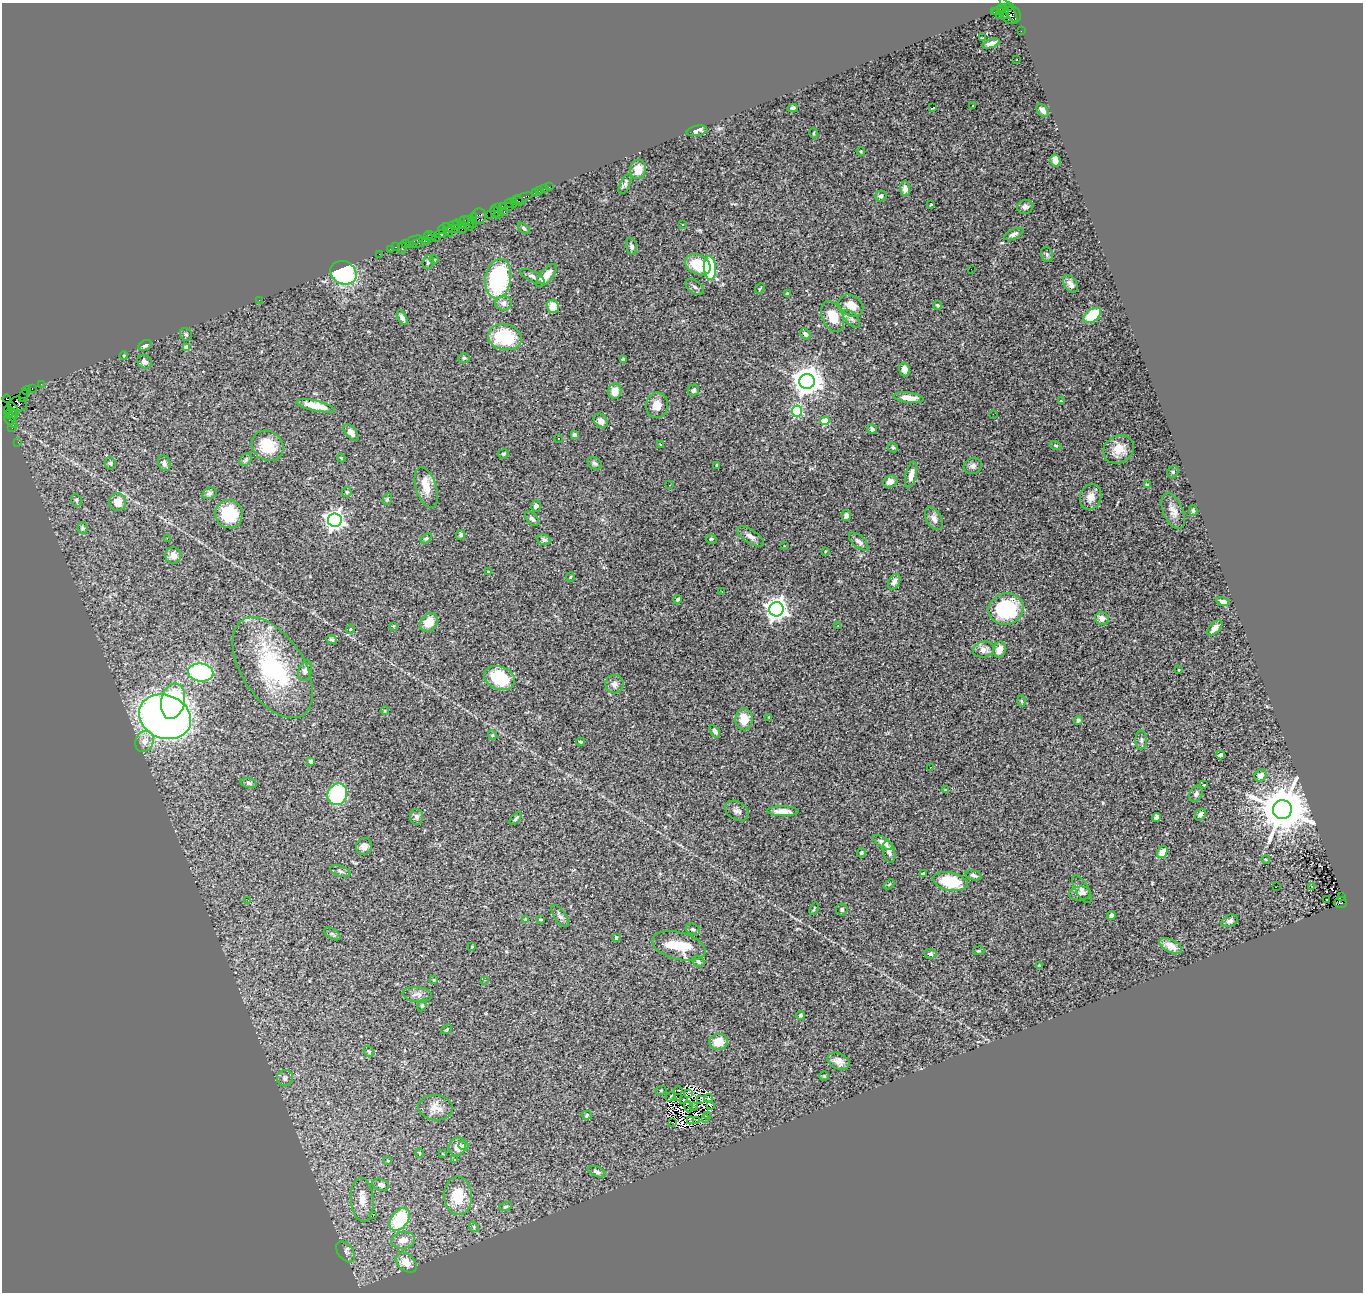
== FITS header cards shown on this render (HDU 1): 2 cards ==
NAXIS1  =                 1361
NAXIS2  =                 1290

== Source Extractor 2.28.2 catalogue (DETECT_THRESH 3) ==
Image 1361 x 1290 px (HDU 1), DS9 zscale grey, 1 PNG px = 1 image px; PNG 1365 x 1294 px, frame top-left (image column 1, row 1290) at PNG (2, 3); each listed source drawn as its Kron ellipse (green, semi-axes under 4 px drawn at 4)
Background 4.16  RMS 0.086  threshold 0.259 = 3 sigma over >= 5 px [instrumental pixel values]
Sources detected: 309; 3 with non-positive FLUX_AUTO (blend fragments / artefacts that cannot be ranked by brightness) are neither listed nor drawn; the other 306 listed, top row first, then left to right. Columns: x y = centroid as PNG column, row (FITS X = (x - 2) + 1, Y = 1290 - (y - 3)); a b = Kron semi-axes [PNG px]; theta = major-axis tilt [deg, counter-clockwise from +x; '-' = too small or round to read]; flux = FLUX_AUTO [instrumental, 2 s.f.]
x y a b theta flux
1009 7 4 3 - 230
999 10 8 3 31 350
1009 10 14 4 -56 1300
994 12 3 2 - 1200
1004 12 7 4 -74 1700
999 15 2 2 - 70
1012 15 9 9 - 2900
1021 31 2 2 - 63
982 38 3 2 - 8.3
991 43 9 4 19 30
1017 60 3 2 - 6.6
972 105 3 2 - 7.8
793 108 5 3 - 10
933 108 3 2 - 8.6
1043 110 7 5 -48 25
697 131 10 5 10 27
814 133 5 3 - 6.3
861 151 4 3 - 6.4
1055 160 6 5 - 38
638 169 9 8 - 79
625 184 11 5 64 18
549 187 2 2 - 42
545 189 3 2 - 170
905 189 7 5 -89 30
539 191 3 2 - 160
535 193 4 3 - 410
881 196 6 5 - 16
521 198 11 3 20 890
513 201 3 3 - 250
518 201 6 2 -27 570
511 203 6 2 -21 630
931 205 3 2 - 4.5
502 206 3 2 - 270
509 206 3 2 - 310
1025 207 8 7 - 17
497 208 3 2 - 230
495 211 6 3 -73 430
504 211 3 2 - 300
490 214 2 2 - 230
498 215 2 2 - 360
479 216 8 7 - 1100
473 217 4 2 - 170
464 221 6 3 23 910
472 222 6 3 -70 620
469 223 7 3 -71 1400
458 224 5 3 - 770
682 224 3 3 - 17
454 225 5 4 - 610
463 225 2 2 - 220
524 228 7 4 -39 10
453 229 6 3 -2 890
462 229 2 2 - 170
442 230 4 3 - 230
448 230 7 3 -61 740
441 234 5 2 - 240
1014 234 10 4 25 21
432 235 3 2 - 140
428 236 5 3 - 330
436 237 2 2 - 370
414 241 9 3 20 780
426 241 3 2 - 180
419 243 11 3 14 120
406 244 4 2 - 320
631 246 8 5 -75 22
396 247 3 2 - 190
402 248 6 2 -90 960
390 249 2 2 - 160
379 254 2 2 - 90
1047 254 8 6 -70 13
434 259 4 3 - 5.4
428 262 7 5 70 14
698 265 13 9 -28 180
710 268 12 6 -86 350
971 269 3 2 - 5.4
344 273 13 11 -26 790
532 276 13 5 -27 25
546 276 14 6 50 80
498 279 20 12 81 760
1070 284 10 6 -56 29
695 287 10 6 -36 20
760 289 6 2 49 5.1
787 293 4 3 - 5.9
259 300 2 2 - 41
503 303 8 7 - 33
938 305 4 4 - 11
553 306 7 6 - 86
851 306 13 10 -33 69
1092 315 10 6 36 230
833 317 16 10 -65 130
402 318 8 4 -61 27
851 319 11 5 -48 20
186 334 6 6 - 11
805 334 6 4 -47 14
505 337 17 12 -13 340
145 345 7 5 26 18
187 347 4 4 - 49
124 356 4 3 - 5.5
464 358 5 5 - 11
623 359 4 3 - 8.1
144 362 7 6 - 31
904 369 7 5 -73 38
807 381 7 7 - 8300
41 384 2 2 - 100
32 389 3 2 - 140
26 390 4 3 - 500
693 390 6 5 - 12
615 391 8 6 72 71
23 396 6 2 72 250
909 398 15 5 -7 58
7 399 4 3 - 110
1061 401 3 3 - 5.2
18 404 9 7 -13 2400
657 405 13 11 81 63
316 406 19 5 -12 110
13 409 8 3 -56 1700
8 410 5 2 - 190
797 411 5 5 - 510
9 414 5 3 - 600
993 414 2 2 - 13
13 415 6 4 88 510
11 421 8 2 -45 630
601 421 8 6 -49 31
825 421 4 4 - 200
12 428 2 2 - 120
872 429 5 4 - 9.8
351 433 10 5 -52 30
574 435 4 4 - 19
558 438 3 2 - 13
18 442 2 2 - 75
660 444 3 2 - 4.7
1056 445 6 4 -18 8.3
268 446 16 14 -36 170
893 447 5 4 - 8.7
1119 449 16 13 35 100
503 454 5 4 - 6.8
341 458 4 4 - 6.3
246 460 7 5 52 11
110 463 6 5 - 11
164 463 8 6 -68 23
595 463 8 5 -31 13
717 466 4 3 - 6.7
973 466 9 8 - 22
1173 472 6 5 - 8.9
911 475 13 5 79 43
890 482 7 6 - 40
670 485 3 2 - 5.6
1147 485 4 3 - 10
426 487 21 10 -73 86
347 492 5 5 - 7.5
209 493 7 5 28 17
1091 497 13 10 73 51
387 499 6 4 70 8.1
76 500 6 5 - 10
118 502 9 8 - 64
536 506 5 5 - 26
1193 510 5 4 - 8.7
1173 511 19 9 -66 48
229 514 14 13 - 230
846 516 5 5 - 18
532 519 9 5 -50 18
934 519 12 7 -61 32
335 520 7 6 - 3200
83 528 6 5 - 11
461 535 5 4 - 12
750 536 15 6 -33 32
167 538 2 2 - 150
426 538 6 4 36 8.8
711 539 5 4 - 7.9
544 540 7 5 -18 17
859 541 12 6 -41 23
784 546 3 2 - 3.8
825 551 3 2 - 4.8
173 555 8 8 - 33
488 572 4 4 - 7.2
570 577 5 3 - 5.2
894 582 8 5 64 27
722 592 2 2 - 3.5
678 599 4 3 - 12
1223 601 7 4 -12 26
776 609 7 7 - 4100
1006 609 18 15 17 450
1102 618 7 6 - 35
429 622 10 8 50 88
838 625 2 2 - 4.3
393 626 3 2 - 5.3
1215 628 9 5 44 34
350 629 4 4 - 6
332 639 5 4 - 11
984 649 11 7 15 40
999 650 8 6 76 47
273 668 56 31 -57 670
305 670 10 6 73 20
1179 670 3 2 - 3.5
201 673 13 9 -6 650
500 678 16 11 -19 320
614 684 9 9 - 33
173 701 18 11 77 430
1022 701 5 3 - 6.7
385 711 4 3 - 6.3
165 717 26 21 -23 4000
769 717 2 2 - 4.2
744 719 11 8 -89 100
1078 720 4 4 - 12
715 731 7 4 -55 23
492 735 5 4 - 6.3
1141 740 9 6 90 17
144 741 11 9 64 45
581 742 4 3 - 6.7
1220 755 4 4 - 20
310 761 4 3 - 12
930 767 3 2 - 11
1260 775 6 5 - 36
249 783 8 4 -13 11
1204 785 3 2 - 4.8
946 790 4 3 - 7.2
337 794 11 9 63 630
1196 794 9 6 64 16
1282 810 9 9 - 30000
737 811 12 9 -30 26
783 811 16 5 -1 50
1200 814 6 5 - 20
417 817 8 6 -86 20
1156 817 4 4 - 17
516 819 7 3 48 14
883 842 11 5 -32 45
364 846 8 8 - 33
889 852 11 6 -77 29
1162 852 6 5 - 60
861 853 5 4 - 8.9
1266 860 4 3 - 4.7
340 871 10 5 -17 16
923 874 4 3 - 23
973 875 8 4 -14 14
950 882 18 9 -12 250
889 884 6 3 38 6.2
1312 886 3 3 - 18
1276 887 2 2 - 10
1082 889 16 6 -61 27
1080 893 10 7 6 21
1342 896 4 2 - 750
248 900 2 2 - 14
1327 900 3 2 - 25
1341 902 6 5 - 2000
814 909 6 3 68 6.1
842 909 6 6 - 12
1111 915 4 4 - 20
560 916 13 5 -55 21
540 919 3 2 - 6
526 920 4 4 - 34
1230 921 9 6 25 20
693 929 7 5 -21 16
332 934 9 5 -33 12
616 938 4 3 - 9
679 946 27 13 -14 200
1171 946 12 6 -27 59
472 947 4 3 - 5.1
979 951 6 3 8 6.4
930 954 6 5 - 13
698 962 6 5 - 17
1039 966 4 3 - 24
434 980 4 3 - 5.2
485 980 3 3 - 4.5
417 995 15 7 -7 30
422 1005 6 4 63 8.2
800 1015 4 4 - 11
447 1029 6 3 32 6.1
719 1042 9 8 - 85
369 1051 6 4 -55 7.2
839 1061 11 8 -23 36
824 1076 4 4 - 6.2
285 1078 8 8 - 24
661 1090 5 3 - 5.6
678 1090 4 2 - 8.5
688 1093 4 2 - 0.73
670 1097 5 2 - 7.1
679 1098 3 2 - 5.3
709 1098 4 3 - 10
683 1099 3 2 - 5.5
701 1099 4 2 - 3.7
711 1105 4 2 - 4.2
688 1107 6 2 -76 0.83
693 1107 3 2 - 7.3
435 1108 17 12 -7 57
587 1115 5 4 - 8.1
707 1115 2 2 - 1.4
706 1118 3 2 - 6.7
691 1121 4 2 - 3.8
697 1121 3 2 - 4.7
673 1123 2 2 - 9.4
463 1146 5 4 - 16
457 1147 9 8 - 37
419 1153 5 3 - 4.9
443 1154 3 2 - 3.7
455 1159 3 3 - 13
388 1161 3 2 - 4.2
597 1172 9 5 -22 18
381 1185 8 5 -20 24
458 1196 19 14 -86 160
362 1200 22 11 -86 88
505 1207 6 4 14 9.1
373 1216 4 2 - 45
400 1219 12 8 51 380
474 1227 6 4 -50 8.4
403 1240 12 8 11 53
346 1252 12 7 -52 22
406 1263 12 8 -40 85
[3 non-positive-flux detections neither listed nor drawn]